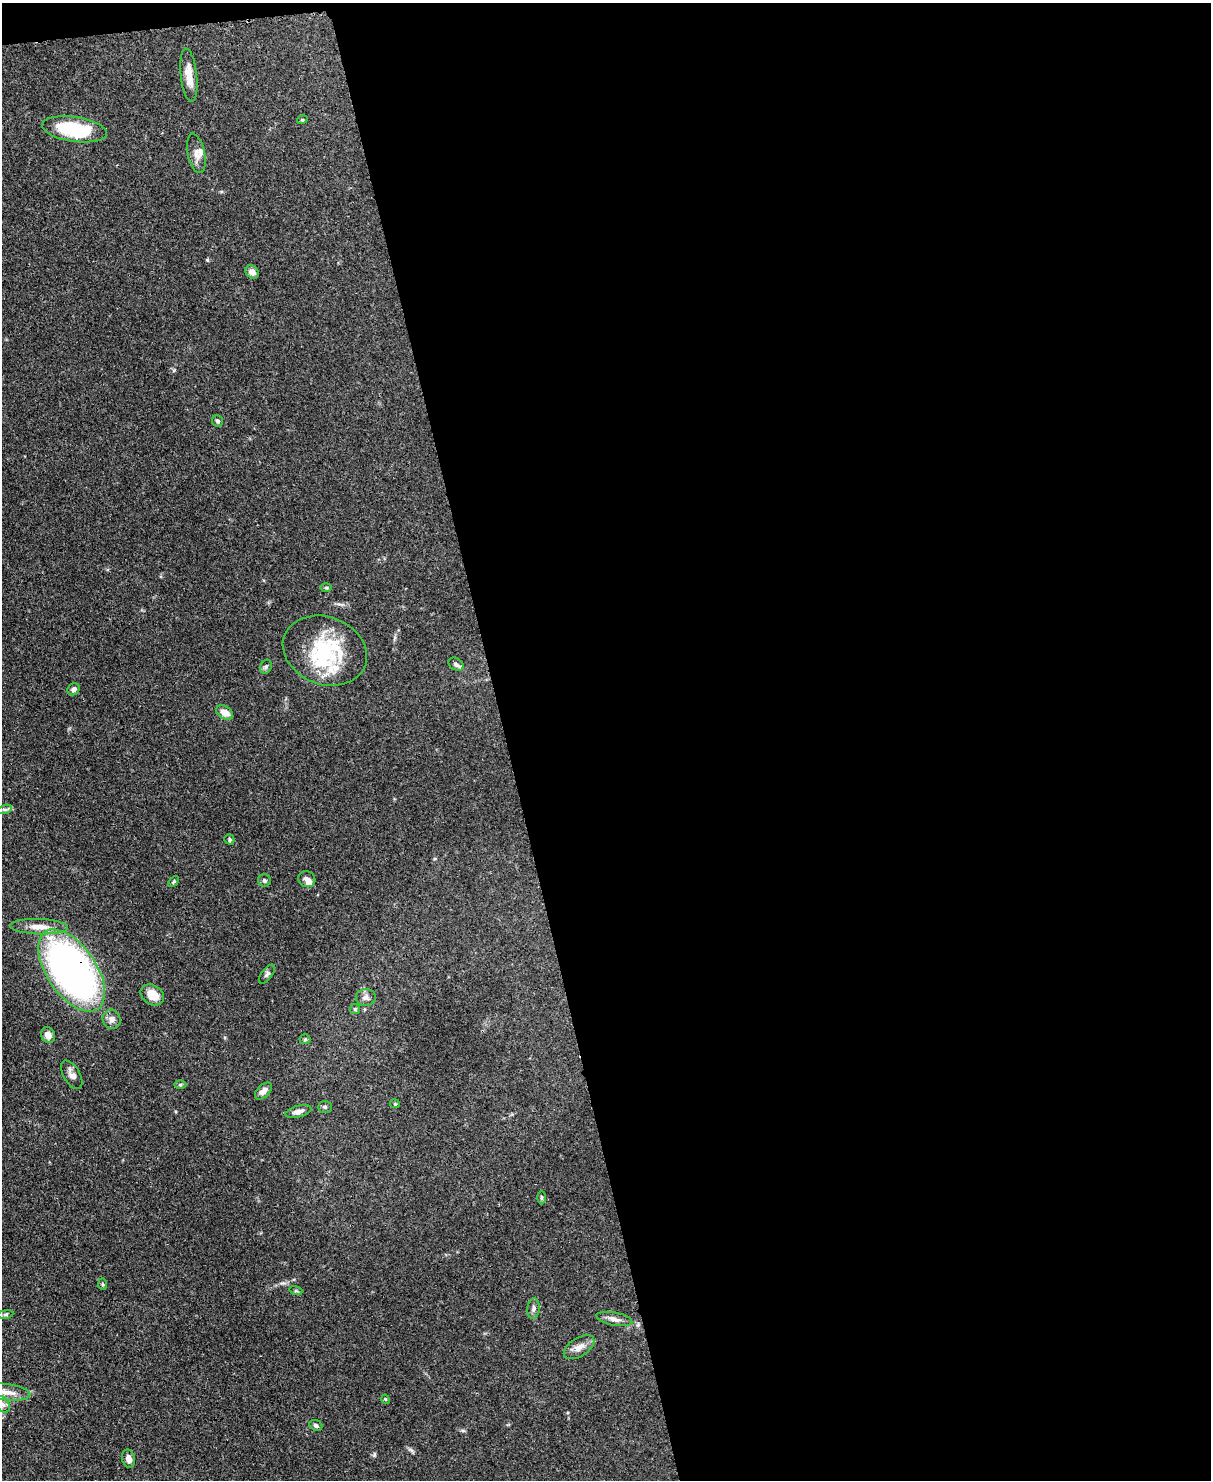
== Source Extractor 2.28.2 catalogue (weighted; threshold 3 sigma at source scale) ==
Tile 4 of 4 x 3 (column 4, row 1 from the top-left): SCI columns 3703-4911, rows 3167-4644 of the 4988 x 4969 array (HDU 1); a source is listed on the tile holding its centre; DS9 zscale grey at full resolution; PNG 1213 x 1482 px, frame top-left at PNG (2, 3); each listed source drawn as its Kron ellipse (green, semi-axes under 4 px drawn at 4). Shown black and unused: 59% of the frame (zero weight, under 3 of 4 exposures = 9% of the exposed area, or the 3 px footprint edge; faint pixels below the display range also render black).
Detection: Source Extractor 2.28.2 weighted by HDU 2 'WHT'; one run over the whole footprint, this tile lists its part. Background 0.0719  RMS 0.004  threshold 0.0181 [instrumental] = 3 sigma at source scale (4.5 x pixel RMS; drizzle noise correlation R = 1.50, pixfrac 1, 0.05/0.05 arcsec/px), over >= 5 px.
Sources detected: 48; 1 inside a brighter object's white glare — neither listed nor drawn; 3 inside a brighter listed object's ellipse — not listed separately; the other 44 listed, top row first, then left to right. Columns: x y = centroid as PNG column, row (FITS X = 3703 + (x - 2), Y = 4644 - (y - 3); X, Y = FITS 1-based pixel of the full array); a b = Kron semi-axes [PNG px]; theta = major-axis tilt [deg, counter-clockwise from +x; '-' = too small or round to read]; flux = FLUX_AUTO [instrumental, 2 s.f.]
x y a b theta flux
189 75 27 8 -84 5.4
302 120 5 3 - 0.39
74 129 32 12 -8 23
196 153 20 8 -78 3
252 272 7 6 - 2
218 421 6 5 - 0.8
326 587 6 4 0 0.52
325 651 43 34 -21 32
456 664 8 6 -32 0.98
266 667 7 5 67 0.83
74 689 6 5 - 1.4
225 712 9 6 -32 3.5
5 809 7 4 18 0.86
229 839 5 5 - 0.71
307 879 9 7 -34 1.9
264 880 6 6 - 0.75
174 882 6 4 47 0.51
39 927 29 7 -2 4.8
72 970 47 24 -55 170
267 974 11 5 52 1
152 995 12 9 -35 5.5
366 997 10 8 4 1.6
355 1009 5 5 - 0.55
111 1019 10 9 - 2.2
48 1035 8 7 - 2.5
305 1039 5 5 - 0.52
72 1075 16 8 -59 2.2
180 1085 6 4 1 0.61
263 1091 10 6 45 2.1
395 1104 5 4 - 0.41
325 1107 7 6 - 0.76
298 1111 13 5 14 1.9
541 1197 7 3 -90 0.48
102 1284 6 4 -88 0.48
296 1291 6 4 -17 0.53
533 1309 10 6 85 1.3
5 1314 8 4 9 0.68
614 1319 18 6 -10 2.5
579 1347 17 9 33 3.2
7 1392 24 8 -7 4.4
385 1399 4 3 - 0.34
3 1404 9 6 -62 1.2
316 1425 7 5 -32 0.96
128 1459 9 6 -77 2.3
Overlapping masked pixels (flux is a lower limit): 1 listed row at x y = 72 970